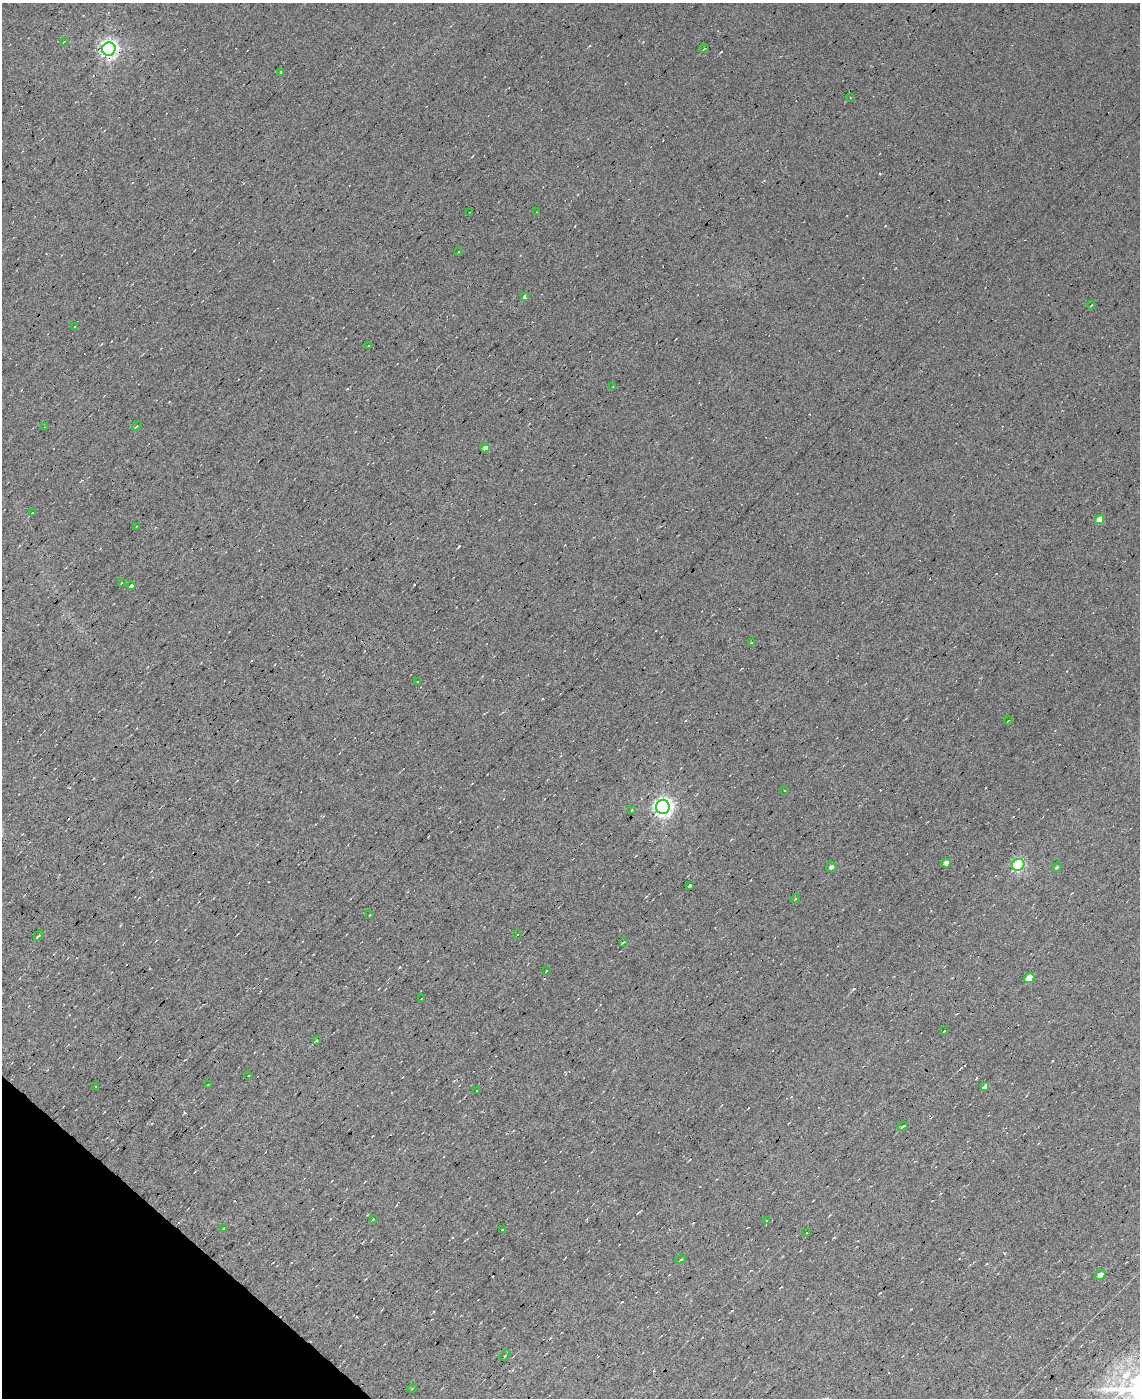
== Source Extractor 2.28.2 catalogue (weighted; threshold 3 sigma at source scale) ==
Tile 6 of 4 x 3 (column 2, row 2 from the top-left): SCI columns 1139-2276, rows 1588-2983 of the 4553 x 4537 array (HDU 1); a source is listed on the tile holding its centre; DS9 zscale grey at full resolution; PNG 1142 x 1400 px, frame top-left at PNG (2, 3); each listed source drawn as its Kron ellipse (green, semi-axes under 4 px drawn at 4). Shown black and unused: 4% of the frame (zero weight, under 7 of 13 exposures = <1% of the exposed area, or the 3 px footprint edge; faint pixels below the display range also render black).
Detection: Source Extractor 2.28.2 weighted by HDU 2 'WHT'; one run over the whole footprint, this tile lists its part. Background 0.02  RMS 0.0068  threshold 0.0279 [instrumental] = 3 sigma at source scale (4.09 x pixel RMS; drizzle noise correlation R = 1.36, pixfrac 0.8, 0.0396/0.0396 arcsec/px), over >= 5 px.
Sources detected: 88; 31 cosmic-ray / hot-pixel residue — neither listed nor drawn; the other 57 listed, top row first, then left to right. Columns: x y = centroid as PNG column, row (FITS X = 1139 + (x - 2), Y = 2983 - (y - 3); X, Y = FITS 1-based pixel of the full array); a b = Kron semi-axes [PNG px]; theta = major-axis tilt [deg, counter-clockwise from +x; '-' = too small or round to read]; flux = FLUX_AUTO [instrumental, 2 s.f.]
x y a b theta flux
64 41 3 3 - 0.53
109 49 7 6 - 260
704 49 5 3 - 0.59
280 73 3 3 - 2
850 98 2 2 - 0.54
470 212 2 2 - 0.39
536 212 3 2 - 0.39
459 252 3 2 - 0.51
525 296 3 3 - 9.3
1091 305 4 3 - 0.7
75 327 3 2 - 0.67
368 345 3 2 - 0.57
613 387 3 2 - 0.64
137 426 5 3 - 0.73
44 427 3 2 - 0.51
485 448 4 4 - 3
32 512 3 3 - 5.1
1099 520 5 4 - 7.1
136 526 2 2 - 0.47
122 583 2 2 - 0.55
131 586 4 3 - 34
751 643 3 2 - 0.64
417 682 3 2 - 0.64
1009 720 4 2 - 0.5
784 790 2 2 - 0.43
663 807 7 7 - 260
632 810 3 3 - 0.53
946 863 4 4 - 4.3
1018 865 6 5 - 75
831 867 5 5 - 2
1057 867 5 4 - 0.75
690 885 3 3 - 6.7
795 899 5 3 - 0.54
370 915 3 2 - 0.52
517 934 3 3 - 0.6
39 936 6 3 45 1.2
623 942 3 2 - 0.72
547 971 3 2 - 1.1
1029 978 5 4 - 11
421 999 4 2 - 0.5
944 1031 3 2 - 0.56
316 1040 3 3 - 4.5
248 1076 2 2 - 0.46
208 1085 3 2 - 0.42
96 1087 3 2 - 0.7
984 1087 3 3 - 100
477 1091 3 2 - 0.57
903 1126 5 3 - 1.1
373 1219 3 2 - 0.55
766 1220 4 3 - 0.83
224 1228 4 2 - 1
502 1229 3 2 - 0.84
806 1233 3 2 - 0.55
681 1259 5 3 - 1
1100 1275 6 4 35 2.5
505 1356 6 2 44 0.57
412 1388 5 3 - 0.48
Overlapping masked pixels (flux is a lower limit): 1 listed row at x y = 109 49
Unlisted compact peaks at least as high as the median listed source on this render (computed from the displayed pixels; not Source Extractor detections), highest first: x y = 459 546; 854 989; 400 967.